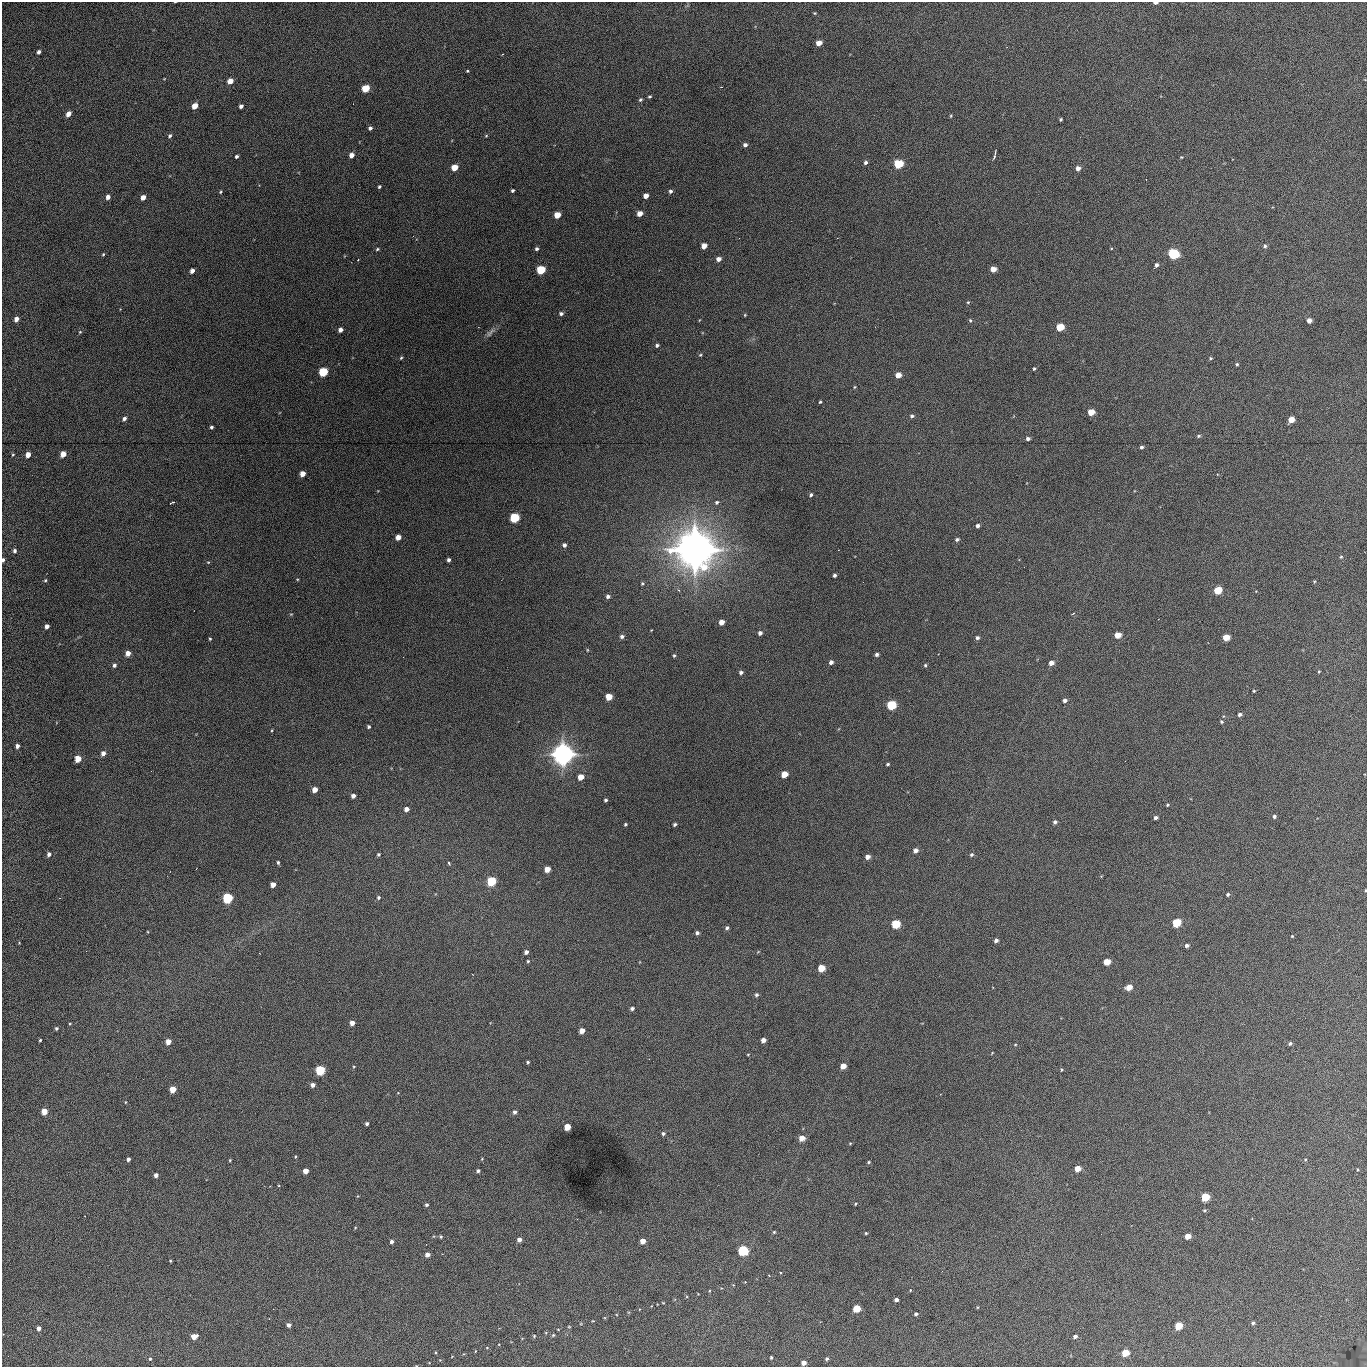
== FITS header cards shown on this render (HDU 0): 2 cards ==
NAXIS1  =                 1365 /fastest changing axis
NAXIS2  =                 1365 /next to fastest changing axis

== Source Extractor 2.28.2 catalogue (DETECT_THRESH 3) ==
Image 1365 x 1365 px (HDU 0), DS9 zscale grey, 1 PNG px = 1 image px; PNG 1369 x 1369 px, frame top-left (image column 1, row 1365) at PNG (2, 2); no overlay
Background 413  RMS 69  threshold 206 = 3 sigma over >= 5 px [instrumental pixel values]
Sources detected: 244; all 244 listed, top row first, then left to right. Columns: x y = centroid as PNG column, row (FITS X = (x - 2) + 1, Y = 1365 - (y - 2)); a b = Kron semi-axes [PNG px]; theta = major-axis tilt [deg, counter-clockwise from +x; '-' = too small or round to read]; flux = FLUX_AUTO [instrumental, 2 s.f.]
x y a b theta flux
1155 3 4 2 - 1.7e+04
815 13 3 2 - 3.8e+03
819 43 5 4 - 5.0e+04
38 52 4 3 - 1.5e+04
467 71 3 2 - 3.8e+03
164 79 5 3 - 3.2e+03
230 81 5 4 - 5.9e+04
366 88 5 4 - 2.0e+05
650 97 3 3 - 6.2e+03
640 100 4 4 - 7.3e+03
195 106 5 4 - 6.8e+04
241 106 4 4 - 1.6e+04
68 114 5 4 - 4.0e+04
951 116 4 3 - 4.8e+03
1061 119 3 3 - 6.6e+03
370 128 4 3 - 1.1e+04
170 136 5 4 - 9.7e+03
486 136 4 4 - 4.3e+03
745 145 4 4 - 1.5e+04
351 155 5 4 - 3.2e+04
994 155 11 2 77 8.8e+03
236 156 4 3 - 1.0e+04
1181 157 3 3 - 3.8e+03
866 162 4 4 - 1.2e+04
898 164 5 5 - 3.4e+05
454 168 5 4 - 8.0e+04
1078 168 5 4 - 2.5e+04
379 187 3 3 - 7.8e+03
512 190 4 3 - 8.7e+03
670 191 4 4 - 1.1e+04
221 192 4 3 - 5.2e+03
646 196 4 4 - 3.3e+04
108 197 5 4 - 2.4e+04
143 197 4 4 - 3.8e+04
640 214 5 4 - 4.2e+04
557 215 5 4 - 8.5e+04
704 246 5 4 - 4.5e+04
1265 246 5 5 - 9.0e+03
377 249 5 3 - 6.3e+03
537 249 4 3 - 9.8e+03
103 254 4 4 - 4.7e+03
1173 254 5 5 - 7.4e+05
718 259 4 4 - 2.5e+04
1156 265 4 4 - 1.4e+04
993 269 5 4 - 4.6e+04
541 270 5 5 - 2.4e+05
192 271 4 4 - 2.6e+04
968 302 4 4 - 5.0e+03
561 314 5 4 - 1.2e+04
745 315 4 3 - 4.2e+03
16 319 4 4 - 3.1e+04
970 320 5 4 - 6.3e+03
1309 321 4 4 - 3.4e+04
1060 327 5 5 - 1.7e+05
340 330 4 4 - 2.5e+04
80 332 5 4 - 5.2e+03
490 333 17 5 44 1.9e+04
657 345 4 4 - 9.6e+03
700 355 4 4 - 5.1e+03
401 358 5 3 - 5.6e+03
1211 358 4 4 - 5.6e+03
1237 364 4 4 - 6.3e+03
1034 369 3 3 - 5.8e+03
323 372 5 5 - 3.2e+05
898 375 5 4 - 4.6e+04
855 387 4 3 - 4.5e+03
820 402 3 3 - 4.9e+03
1091 412 5 5 - 8.3e+04
912 416 5 4 - 1.0e+04
124 419 5 4 - 1.5e+04
1291 420 5 4 - 6.7e+04
211 427 3 3 - 8.4e+03
1198 436 5 4 - 6.8e+03
1028 439 4 4 - 1.3e+04
1141 447 3 3 - 8.8e+03
63 454 5 4 - 5.8e+04
13 455 4 3 - 4.9e+03
28 455 5 4 - 4.4e+04
303 474 5 4 - 4.5e+04
811 495 4 3 - 8.5e+03
172 502 5 2 - 5.2e+03
717 502 6 5 - 8.2e+03
515 518 5 5 - 3.7e+05
978 526 4 4 - 1.4e+04
398 537 5 4 - 4.3e+04
957 540 5 4 - 9.6e+03
564 545 4 4 - 1.3e+04
695 549 18 17 - 6.5e+06
15 551 5 4 - 1.3e+04
1341 557 5 5 - 6.1e+03
3 560 4 3 - 9.4e+03
449 560 4 3 - 1.2e+04
208 562 4 3 - 3.7e+03
834 575 4 3 - 1.0e+04
297 579 4 3 - 3.6e+03
45 580 5 4 - 5.6e+03
1314 581 4 3 - 4.2e+03
642 583 5 5 - 6.0e+03
1217 590 5 4 - 1.7e+05
608 596 4 4 - 1.4e+04
721 622 4 4 - 4.4e+04
47 626 4 4 - 2.3e+04
760 633 4 4 - 1.5e+04
1117 635 5 4 - 6.9e+04
622 636 5 5 - 1.3e+04
1226 637 5 4 - 8.4e+04
977 638 4 4 - 1.1e+04
210 639 3 3 - 5.3e+03
587 650 5 3 - 3.8e+03
128 653 5 4 - 3.6e+04
877 654 4 4 - 1.2e+04
674 655 4 3 - 6.4e+03
831 662 4 4 - 1.8e+04
1051 663 5 4 - 2.8e+04
114 665 5 4 - 1.2e+04
925 665 4 4 - 6.3e+03
1319 671 4 3 - 4.3e+03
741 672 5 4 - 1.3e+04
1254 691 3 3 - 4.7e+03
609 697 5 5 - 9.5e+04
1065 700 4 4 - 1.4e+04
891 705 5 5 - 3.8e+05
1240 714 4 4 - 1.2e+04
1222 722 4 4 - 6.7e+03
369 727 4 3 - 7.8e+03
272 730 4 2 - 3.5e+03
17 746 4 3 - 1.9e+04
103 753 5 4 - 2.6e+04
563 754 9 9 - 2.8e+06
78 759 5 4 - 8.7e+04
888 764 4 3 - 6.4e+03
784 774 5 4 - 9.4e+04
581 777 5 4 - 5.8e+04
315 790 4 4 - 4.4e+04
353 796 4 4 - 2.1e+04
606 800 3 3 - 8.7e+03
1168 805 4 4 - 5.7e+03
406 809 4 4 - 2.2e+04
1274 816 4 4 - 1.0e+04
1155 818 4 3 - 1.2e+04
1055 822 4 4 - 1.3e+04
625 824 3 3 - 6.0e+03
675 824 4 3 - 9.7e+03
916 850 5 4 - 2.2e+04
49 854 5 4 - 1.5e+04
378 854 4 3 - 7.3e+03
971 855 4 4 - 8.0e+03
867 857 4 4 - 2.9e+04
278 862 4 3 - 7.1e+03
449 863 5 3 - 6.4e+03
547 869 5 4 - 6.1e+04
492 881 5 5 - 3.1e+05
273 885 4 4 - 4.3e+04
1365 890 3 2 - 4.0e+03
1228 894 4 4 - 8.3e+03
379 897 5 5 - 7.8e+03
228 898 5 5 - 5.4e+05
1176 922 5 5 - 2.4e+05
896 924 5 5 - 2.8e+05
727 928 4 4 - 9.6e+03
697 933 4 3 - 1.3e+04
1292 936 3 3 - 3.7e+03
996 940 4 4 - 1.6e+04
1187 945 4 3 - 1.3e+04
526 952 4 4 - 1.6e+04
528 961 4 4 - 5.4e+03
1106 962 5 4 - 8.3e+04
821 968 5 5 - 1.1e+05
1129 987 5 4 - 6.0e+04
756 995 5 4 - 9.7e+03
632 1008 4 4 - 1.2e+04
70 1023 4 3 - 3.5e+03
352 1023 4 4 - 3.3e+04
56 1028 4 4 - 8.0e+03
582 1030 4 4 - 4.3e+04
40 1040 3 3 - 6.0e+03
763 1040 4 4 - 2.8e+04
168 1042 4 4 - 4.4e+04
1290 1043 4 4 - 9.6e+03
1015 1044 5 3 - 3.9e+03
992 1053 3 2 - 3.3e+03
748 1054 4 3 - 3.6e+03
528 1062 3 3 - 6.7e+03
843 1066 5 4 - 5.3e+04
320 1070 5 5 - 4.1e+05
1061 1070 4 3 - 4.2e+03
313 1085 4 4 - 1.9e+04
173 1089 5 4 - 8.8e+04
125 1102 4 3 - 3.4e+03
44 1111 5 4 - 7.1e+04
514 1112 5 4 - 1.3e+04
367 1124 3 3 - 1.0e+04
567 1127 5 4 - 8.6e+04
663 1133 5 5 - 9.9e+03
802 1138 5 5 - 4.8e+04
850 1143 3 3 - 4.0e+03
295 1157 4 3 - 3.9e+03
128 1159 4 3 - 1.5e+04
1305 1159 4 4 - 4.3e+03
230 1160 4 3 - 4.6e+03
869 1162 4 4 - 4.9e+03
1077 1168 5 4 - 6.9e+04
1358 1169 4 3 - 4.6e+03
306 1171 4 4 - 4.1e+04
478 1171 4 3 - 1.1e+04
156 1175 4 4 - 1.9e+04
279 1185 3 2 - 5.5e+03
1205 1197 5 5 - 2.4e+05
855 1204 4 3 - 4.0e+03
427 1205 4 4 - 9.1e+03
1204 1210 4 3 - 5.4e+03
774 1232 4 4 - 5.3e+03
866 1233 3 3 - 4.9e+03
1187 1236 4 4 - 6.0e+04
441 1237 5 4 - 5.5e+03
519 1240 4 4 - 2.3e+04
643 1241 5 4 - 4.5e+04
392 1242 4 4 - 1.1e+04
743 1250 5 5 - 5.3e+05
427 1254 4 4 - 2.8e+04
170 1261 3 2 - 4.1e+03
910 1290 3 2 - 2.7e+03
896 1300 4 3 - 1.9e+04
663 1303 4 2 - 3.3e+03
977 1307 4 3 - 3.4e+03
856 1308 5 4 - 1.8e+05
916 1314 4 4 - 9.1e+03
593 1321 4 2 - 2.8e+03
1253 1323 4 3 - 9.6e+03
289 1325 4 4 - 1.8e+04
1178 1326 5 4 - 1.9e+05
569 1327 4 3 - 3.5e+03
39 1328 4 4 - 2.1e+04
558 1329 4 3 - 3.1e+03
553 1335 5 4 - 5.0e+03
194 1336 5 4 - 5.7e+04
534 1336 5 4 - 5.3e+03
1075 1336 4 3 - 1.7e+04
1125 1353 5 4 - 1.5e+05
771 1357 3 3 - 6.3e+03
150 1359 5 4 - 5.8e+03
827 1359 4 4 - 7.3e+03
440 1360 4 4 - 3.5e+03
804 1363 4 4 - 3.2e+04
At the frame edge (FLAGS 8, measured only in part): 3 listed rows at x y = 1155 3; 3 560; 1365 890

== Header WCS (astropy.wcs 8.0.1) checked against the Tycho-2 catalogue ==
Header WCS as astropy/WCSLIB reads it (applying the file's SIP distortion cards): RA---TAN-SIP/DEC--TAN-SIP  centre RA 02:17:50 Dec +13:24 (34.46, +13.39 deg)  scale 1.92 arcsec/px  FOV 43.6' x 43.6'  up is -180 deg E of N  parity flipped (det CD > 0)
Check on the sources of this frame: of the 60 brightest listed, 13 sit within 2.6 arcsec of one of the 13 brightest Tycho-2 stars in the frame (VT <= 12.67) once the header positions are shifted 0.37 arcsec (0.32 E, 0.19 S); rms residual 0.88 arcsec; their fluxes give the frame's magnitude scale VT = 25.56 - 2.5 log10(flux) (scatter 0.17 mag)
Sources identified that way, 13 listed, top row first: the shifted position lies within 2.6 arcsec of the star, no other Tycho-2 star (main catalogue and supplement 1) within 5.2 arcsec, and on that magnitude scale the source's flux lands within +1.5 / -3 mag of the star's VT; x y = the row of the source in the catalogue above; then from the Tycho-2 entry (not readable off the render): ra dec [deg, ICRS J2000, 3 dp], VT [Tycho-2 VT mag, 2 dp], TYC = Tycho-2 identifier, HIP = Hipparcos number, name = IAU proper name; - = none
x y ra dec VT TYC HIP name
898 164 34.341 +13.116 11.78 637-767-1 - -
1173 254 34.191 +13.165 10.78 637-980-1 - -
541 270 34.536 +13.172 12.67 637-944-1 - -
323 372 34.655 +13.226 12.20 637-883-1 - -
515 518 34.551 +13.304 11.62 637-695-1 - -
891 705 34.345 +13.404 11.61 637-1245-1 - -
563 754 34.525 +13.430 7.86 637-948-1 10730 -
228 898 34.708 +13.505 11.14 637-18-1 - -
896 924 34.343 +13.520 12.11 637-855-1 - -
320 1070 34.658 +13.597 11.37 637-890-1 - -
1205 1197 34.174 +13.666 12.36 637-601-1 - -
743 1250 34.427 +13.694 11.59 637-1123-1 - -
856 1308 34.365 +13.725 12.20 637-1135-1 - -